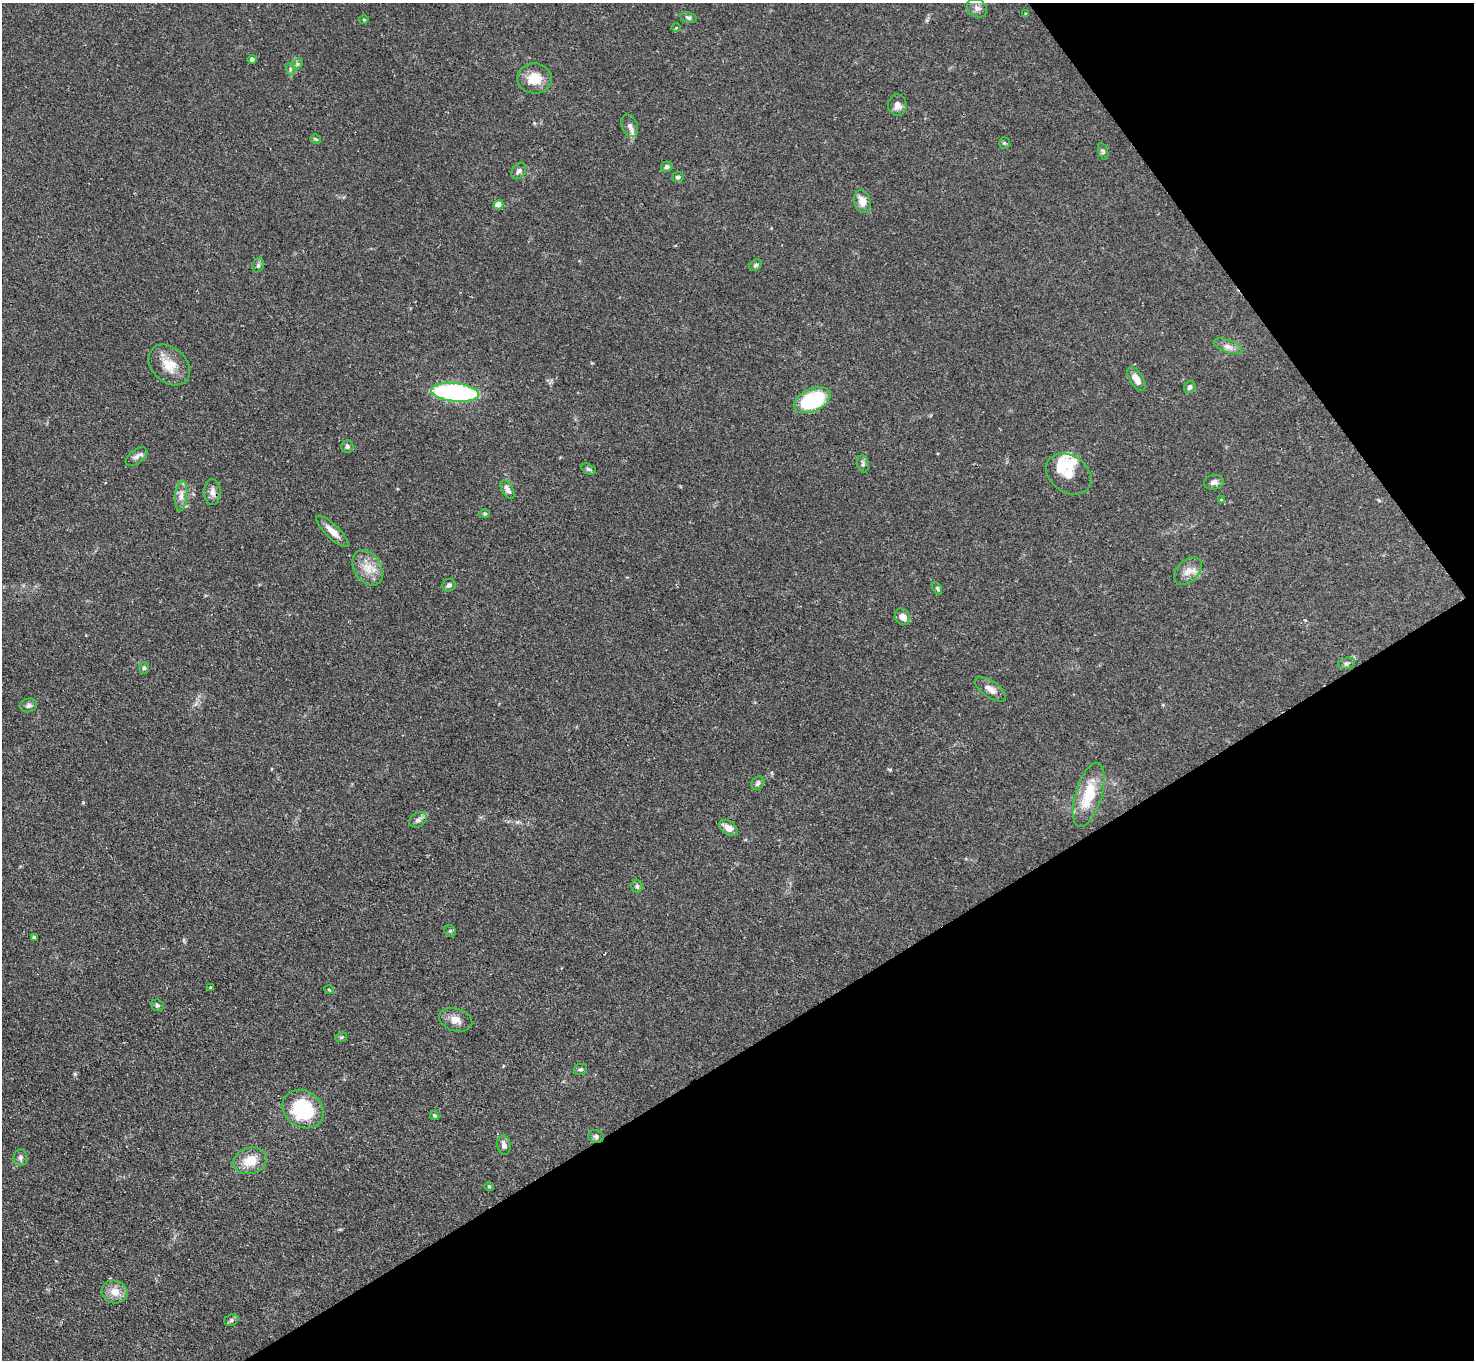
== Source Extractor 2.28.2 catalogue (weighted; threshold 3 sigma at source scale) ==
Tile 12 of 4 x 4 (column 4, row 3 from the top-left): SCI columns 4419-5890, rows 1659-3016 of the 5896 x 5890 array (HDU 1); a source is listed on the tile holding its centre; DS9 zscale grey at full resolution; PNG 1476 x 1362 px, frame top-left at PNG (2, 3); each listed source drawn as its Kron ellipse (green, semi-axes under 4 px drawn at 4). Shown black and unused: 30% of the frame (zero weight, under 2 of 3 exposures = <1% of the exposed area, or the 3 px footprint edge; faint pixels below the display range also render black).
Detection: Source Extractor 2.28.2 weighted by HDU 2 'WHT'; one run over the whole footprint, this tile lists its part. Background 0.109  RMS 0.0058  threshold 0.0261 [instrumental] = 3 sigma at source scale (4.5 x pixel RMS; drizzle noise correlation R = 1.50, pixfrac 1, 0.05/0.05 arcsec/px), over >= 5 px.
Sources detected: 73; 1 inside a brighter object's white glare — neither listed nor drawn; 2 inside a brighter listed object's ellipse — not listed separately; the other 70 listed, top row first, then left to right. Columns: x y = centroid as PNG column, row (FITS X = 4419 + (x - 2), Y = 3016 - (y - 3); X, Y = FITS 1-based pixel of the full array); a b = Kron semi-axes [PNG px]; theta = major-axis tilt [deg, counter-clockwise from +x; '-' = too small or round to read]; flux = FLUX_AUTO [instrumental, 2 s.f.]
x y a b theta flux
977 8 10 8 -31 2.8
1026 13 3 3 - 0.57
688 18 8 5 -10 1.2
364 20 5 3 - 0.53
676 28 4 3 - 0.51
252 59 4 4 - 1.8
297 64 6 4 46 1.1
290 69 6 4 -73 0.91
534 78 17 15 0 11
897 105 11 9 -90 3.7
630 126 12 7 -68 2.7
316 139 5 3 - 0.71
1004 143 6 5 - 0.85
1103 151 8 4 -72 1.1
667 167 5 5 - 1.4
519 171 9 6 55 2.1
678 177 6 5 - 1.1
862 201 11 8 -75 5.1
499 205 5 4 - 9.8
258 265 7 5 69 1.2
755 265 7 5 41 1.1
1228 346 15 6 -20 3.2
169 365 23 17 -43 11
1136 379 13 6 -57 5.3
1190 387 6 5 - 1.9
455 392 24 9 -5 96
812 400 19 11 24 47
347 446 6 6 - 1.5
137 457 12 7 38 2.4
863 464 9 5 -78 1.4
589 469 7 4 -27 1.2
1069 474 24 18 -35 11
1214 482 10 7 12 2.4
508 490 10 5 -60 3.1
212 492 13 8 -89 3.4
181 496 15 6 84 3.6
1221 500 4 4 - 0.51
485 514 5 4 - 0.81
332 531 21 6 -44 6.2
368 568 19 13 -58 8.9
1188 571 16 10 45 5.2
449 585 7 6 - 1.8
937 588 6 4 -62 0.9
902 617 8 7 - 3.7
1346 663 9 5 13 1.3
144 668 6 5 - 1.1
990 689 18 8 -34 4.3
29 705 8 7 - 1.7
758 783 8 5 51 1.5
1089 795 33 13 73 20
418 820 9 7 33 1.8
728 828 10 6 -36 4.9
637 886 6 5 - 1.3
450 931 6 5 - 0.97
34 937 3 3 - 1.1
210 987 3 2 - 0.88
329 990 5 3 - 0.51
157 1005 6 5 - 1.1
456 1020 17 11 -18 5.1
341 1037 6 4 20 0.83
580 1069 7 5 13 1
303 1109 22 18 -35 39
435 1115 5 4 - 1.1
596 1136 8 6 -13 1.4
504 1145 10 6 -79 2.5
21 1158 8 7 - 1.7
250 1161 17 13 14 10
489 1186 5 3 - 0.49
115 1292 13 11 -22 6.6
231 1320 7 5 24 1.2